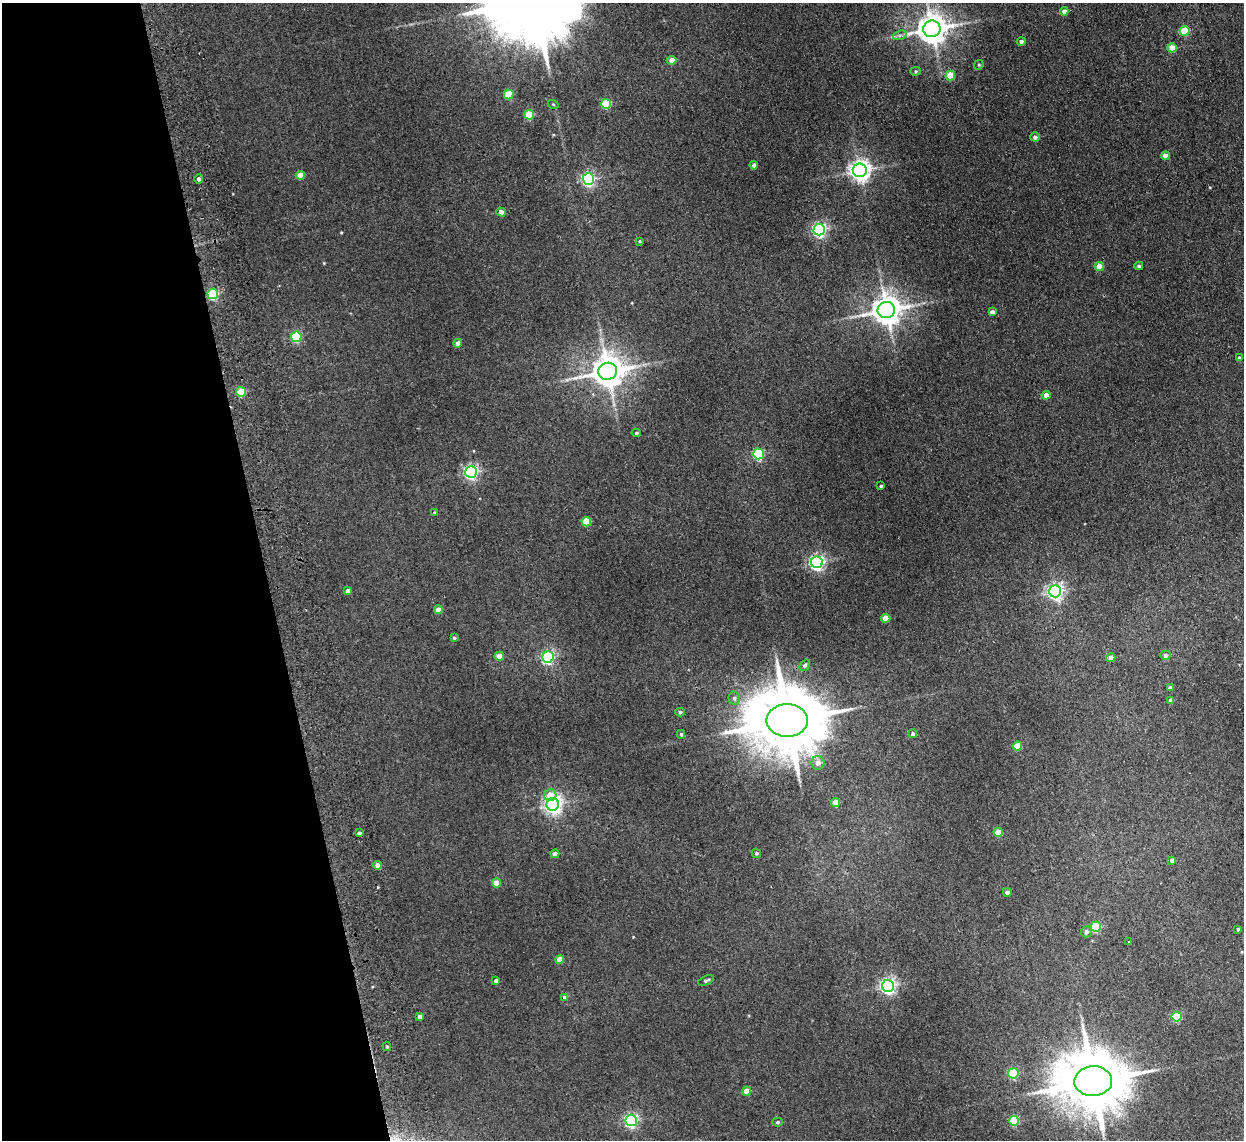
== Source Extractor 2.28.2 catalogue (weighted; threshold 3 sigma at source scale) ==
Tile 5 of 4 x 4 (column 1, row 2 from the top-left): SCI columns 53-1294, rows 2428-3565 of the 5072 x 4970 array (HDU 1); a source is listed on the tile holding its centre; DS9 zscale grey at full resolution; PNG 1246 x 1142 px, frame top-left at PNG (2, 3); each listed source drawn as its Kron ellipse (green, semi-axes under 4 px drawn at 4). Shown black and unused: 21% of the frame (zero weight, under 2 of 3 exposures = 3% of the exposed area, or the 3 px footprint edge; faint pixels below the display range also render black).
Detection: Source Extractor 2.28.2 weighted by HDU 2 'WHT'; one run over the whole footprint, this tile lists its part. Background 0.0701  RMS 0.01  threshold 0.0462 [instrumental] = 3 sigma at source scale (4.5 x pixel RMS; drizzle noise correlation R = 1.50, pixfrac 1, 0.05/0.05 arcsec/px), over >= 5 px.
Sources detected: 90; all 90 listed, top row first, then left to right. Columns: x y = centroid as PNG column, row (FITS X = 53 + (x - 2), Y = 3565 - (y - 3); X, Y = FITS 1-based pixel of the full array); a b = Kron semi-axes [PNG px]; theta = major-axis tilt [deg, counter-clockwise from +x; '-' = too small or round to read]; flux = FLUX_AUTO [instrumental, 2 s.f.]
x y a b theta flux
1064 11 4 4 - 6
932 29 8 8 - 1600
1185 31 5 5 - 32
900 35 7 4 19 2.2
1021 41 4 4 - 2.4
1172 48 4 4 - 19
672 60 4 4 - 11
979 65 5 4 - 1.2
915 71 5 4 - 1.5
950 75 5 5 - 22
509 94 5 5 - 28
553 104 5 3 - 0.85
606 104 5 5 - 43
529 115 5 5 - 27
1035 137 4 4 - 3.1
1165 156 4 4 - 11
754 165 4 4 - 3
860 170 7 7 - 600
300 175 4 4 - 14
199 179 4 4 - 3
588 179 6 5 - 190
501 212 5 4 - 3.8
819 230 6 6 - 220
639 241 4 3 - 1.1
1099 266 4 4 - 14
1139 266 4 3 - 1.6
213 294 5 5 - 90
886 310 8 8 - 1500
992 312 4 4 - 4.5
296 337 5 5 - 68
458 343 4 4 - 6
1239 358 4 3 - 2.2
608 371 9 8 - 1800
241 392 5 5 - 33
1046 395 4 4 - 9.5
636 433 4 4 - 1.4
758 454 5 5 - 88
471 472 6 6 - 230
881 486 3 3 - 1.4
434 512 4 4 - 0.98
586 522 5 5 - 28
817 562 6 6 - 270
348 591 4 4 - 5.1
1055 591 6 6 - 320
438 610 4 4 - 7.3
886 618 4 4 - 15
454 638 4 3 - 1.5
1165 655 5 4 - 3.9
499 656 4 4 - 14
548 657 6 5 - 150
1111 658 4 4 - 8.9
805 665 6 5 - 2.2
1170 688 4 3 - 2.7
734 698 6 5 - 2.8
1171 700 4 4 - 3.9
680 712 5 4 - 1.8
787 720 20 16 0 9800
681 734 4 3 - 1.5
913 734 4 4 - 2
1017 746 4 4 - 24
818 763 7 6 - 6.2
550 795 6 6 - 14
836 802 4 4 - 12
553 804 6 6 - 440
998 832 4 4 - 21
359 833 4 3 - 2.3
756 853 5 4 - 1.6
555 854 4 4 - 5.7
1172 860 4 3 - 3.1
378 865 4 4 - 5.8
496 883 4 4 - 17
1007 892 4 4 - 3.9
1096 927 5 5 - 66
1238 929 3 3 - 1.1
1086 932 5 5 - 4
1129 942 3 3 - 1.2
560 960 4 4 - 13
706 980 8 4 21 2.3
496 981 4 3 - 2.7
888 986 6 6 - 270
564 997 3 3 - 4.4
420 1017 4 4 - 5.1
1177 1017 5 5 - 53
387 1046 4 3 - 1.4
1013 1073 5 5 - 62
1093 1081 19 15 2 8000
747 1091 4 4 - 15
631 1120 6 5 - 180
1014 1121 5 5 - 53
777 1122 5 4 - 1.5
Overlapping masked pixels (flux is a lower limit): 1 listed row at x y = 787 720